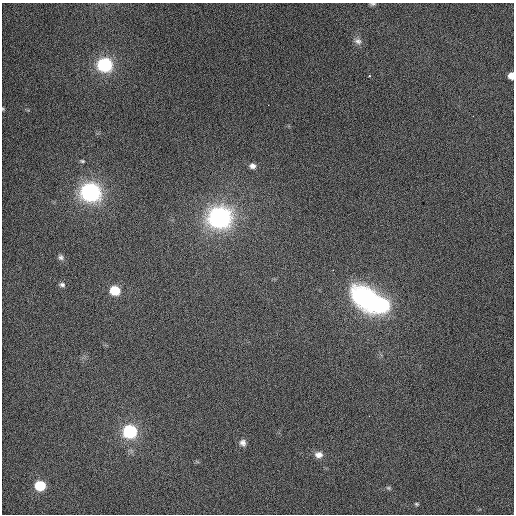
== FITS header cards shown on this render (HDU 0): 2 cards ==
NAXIS1  =                  512 / Axis length
NAXIS2  =                  512 / Axis length

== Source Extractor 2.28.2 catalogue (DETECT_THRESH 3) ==
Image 512 x 512 px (HDU 0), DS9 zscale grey, 1 PNG px = 1 image px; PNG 516 x 516 px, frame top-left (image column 1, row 512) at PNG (2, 3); no overlay
Background 449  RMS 2.2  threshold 6.74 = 3 sigma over >= 5 px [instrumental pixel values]
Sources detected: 22; all 22 listed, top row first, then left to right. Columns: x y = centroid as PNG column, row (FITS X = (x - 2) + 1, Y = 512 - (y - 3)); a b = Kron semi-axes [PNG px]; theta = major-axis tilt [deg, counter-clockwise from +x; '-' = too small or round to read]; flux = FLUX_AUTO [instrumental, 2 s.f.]
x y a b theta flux
372 4 7 4 5 250
358 41 10 8 -12 640
105 65 8 7 - 29000
369 76 3 2 - 100
511 76 5 5 - 1900
3 109 6 5 - 230
82 161 5 4 - 190
252 166 6 5 - 540
91 192 9 8 - 78000
220 217 9 8 - 110000
61 257 7 6 - 410
62 285 7 5 -7 410
115 290 7 6 - 6500
366 298 37 27 -44 22000
382 305 10 8 16 26000
130 432 8 7 - 28000
243 443 10 9 - 890
319 455 11 9 -8 1100
197 462 7 4 -19 250
40 486 7 6 - 9800
388 488 7 5 -20 280
416 504 6 4 -27 210
At the frame edge (FLAGS 8, measured only in part): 3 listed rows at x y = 372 4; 511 76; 3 109